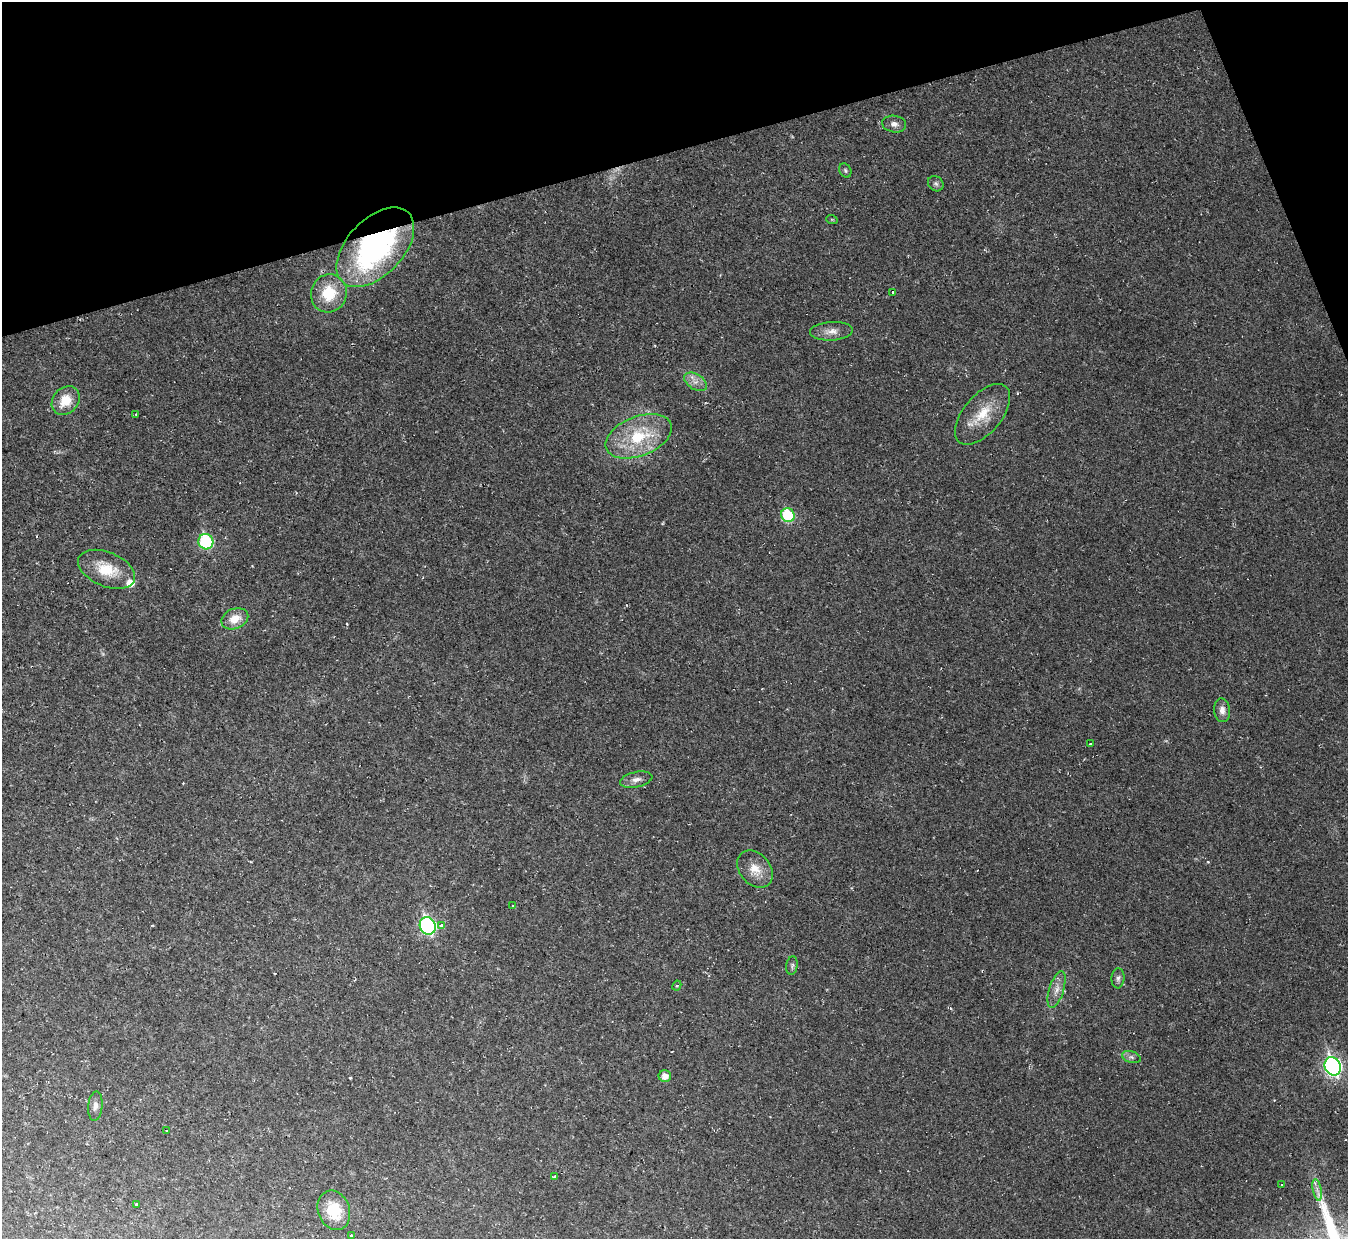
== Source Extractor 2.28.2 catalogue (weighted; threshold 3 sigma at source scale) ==
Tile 3 of 4 x 4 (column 3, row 1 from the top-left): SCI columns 2693-4038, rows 3858-5094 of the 5384 x 5367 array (HDU 1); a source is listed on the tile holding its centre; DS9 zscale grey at full resolution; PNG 1350 x 1241 px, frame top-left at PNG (2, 2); each listed source drawn as its Kron ellipse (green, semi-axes under 4 px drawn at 4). Shown black and unused: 14% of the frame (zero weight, under 2 of 3 exposures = <1% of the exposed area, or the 3 px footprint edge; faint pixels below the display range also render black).
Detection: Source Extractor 2.28.2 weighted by HDU 2 'WHT'; one run over the whole footprint, this tile lists its part. Background 0.0236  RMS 0.0063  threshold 0.0283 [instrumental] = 3 sigma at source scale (4.5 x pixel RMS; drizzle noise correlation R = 1.50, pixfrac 1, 0.05/0.05 arcsec/px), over >= 5 px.
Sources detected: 42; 1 too faint to see at this stretch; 1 cosmic-ray / hot-pixel residue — neither listed nor drawn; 1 inside a brighter listed object's ellipse — not listed separately; the other 39 listed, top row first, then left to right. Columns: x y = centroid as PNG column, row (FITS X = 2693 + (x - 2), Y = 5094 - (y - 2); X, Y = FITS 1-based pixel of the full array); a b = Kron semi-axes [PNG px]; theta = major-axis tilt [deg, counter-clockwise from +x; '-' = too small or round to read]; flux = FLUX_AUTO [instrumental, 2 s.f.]
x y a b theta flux
894 124 12 8 -10 3.3
845 170 7 5 -60 1.3
936 184 8 7 - 1.8
832 220 6 3 -19 0.55
375 247 48 28 46 140
893 292 3 3 - 2.6
329 293 19 18 - 21
831 331 21 9 3 5.9
695 382 13 7 -31 4.4
66 401 16 12 49 12
136 414 3 3 - 0.55
982 414 36 19 50 20
639 436 35 19 21 36
788 515 7 6 - 40
206 542 8 7 - 60
107 569 30 17 -23 19
235 619 14 10 23 9
1222 710 12 8 -84 4.3
1091 744 3 3 - 2.8
636 780 16 7 12 3.9
755 869 21 15 -49 10
513 906 3 2 - 0.58
428 926 9 7 -62 130
441 926 3 3 - 7.1
792 966 9 5 82 1.6
1118 978 10 6 85 2
677 986 5 4 - 1.1
1057 989 19 7 73 5.3
1131 1057 9 5 -16 1.9
1333 1066 9 8 - 200
665 1076 6 6 - 5
95 1106 14 7 85 3.2
167 1130 3 3 - 1.2
555 1177 4 3 - 1.8
1282 1185 3 2 - 0.54
1317 1190 11 3 -79 2
137 1204 3 3 - 2.9
334 1210 20 16 -69 18
351 1235 3 3 - 1.6
Overlapping masked pixels (flux is a lower limit): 1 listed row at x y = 375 247